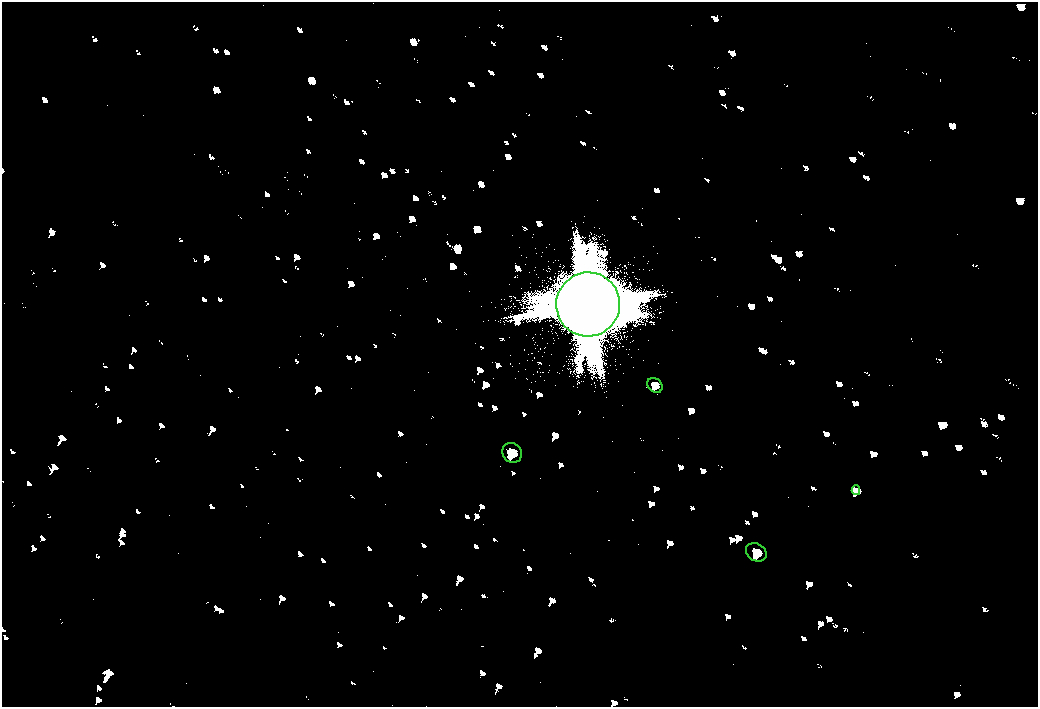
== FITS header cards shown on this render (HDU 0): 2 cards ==
NAXIS1  =                 2072
NAXIS2  =                 1410

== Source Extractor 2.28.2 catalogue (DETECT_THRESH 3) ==
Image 2072 x 1410 px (HDU 0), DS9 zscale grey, zoomed out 1/2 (1 PNG px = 2 x 2 image px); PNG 1040 x 709 px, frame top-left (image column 1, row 1410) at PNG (2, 2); each listed source drawn as its Kron ellipse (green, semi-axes under 4 px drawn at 4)
Background 80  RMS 28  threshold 83.2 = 3 sigma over >= 5 px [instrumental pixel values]
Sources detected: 5; all 5 listed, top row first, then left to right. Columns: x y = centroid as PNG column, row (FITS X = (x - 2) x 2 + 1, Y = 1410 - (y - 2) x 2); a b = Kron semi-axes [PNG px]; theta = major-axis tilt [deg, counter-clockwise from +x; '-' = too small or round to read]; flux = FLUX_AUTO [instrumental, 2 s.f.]
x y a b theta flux
588 304 32 32 - 450000
655 385 8 6 -43 17000
512 453 10 9 - 35000
856 490 5 3 - 9000
756 552 11 8 -30 35000